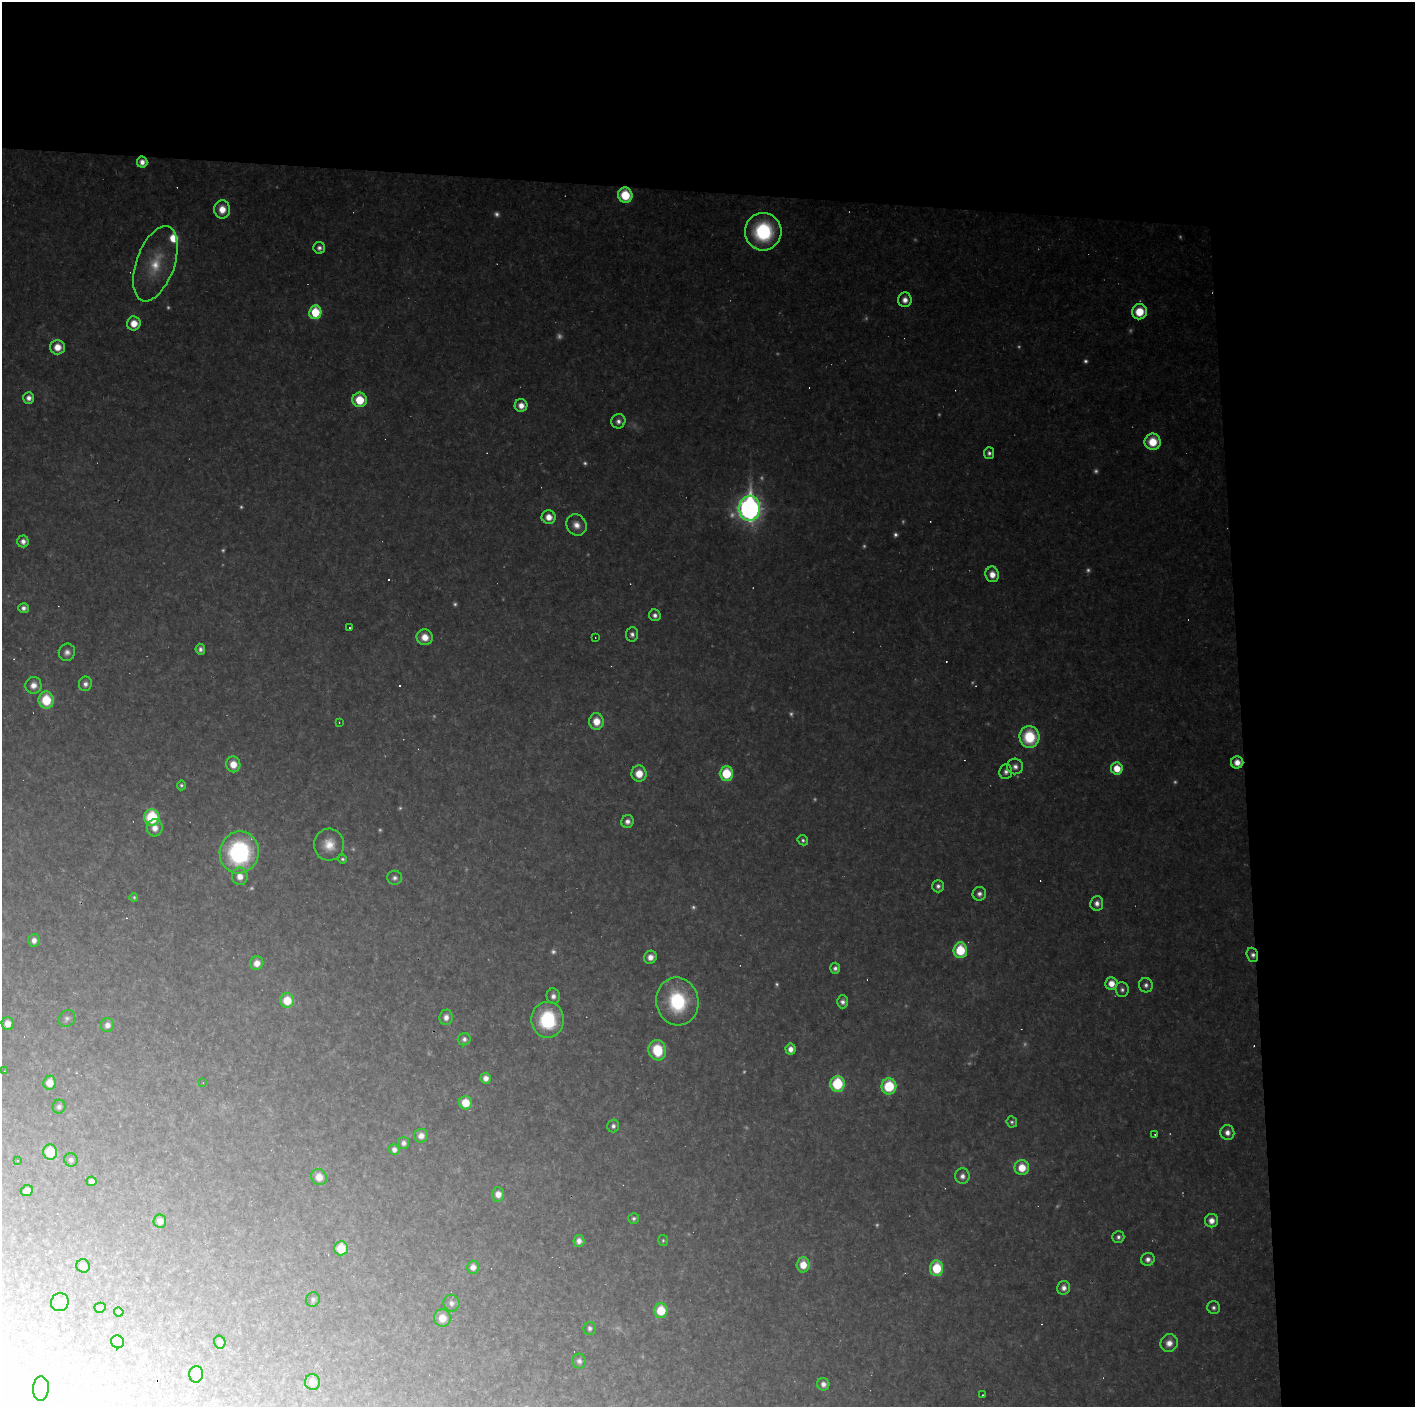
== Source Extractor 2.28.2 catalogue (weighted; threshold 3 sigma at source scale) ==
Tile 3 of 3 x 3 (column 3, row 1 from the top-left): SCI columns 2827-4239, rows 2810-4214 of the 4239 x 4214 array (HDU 1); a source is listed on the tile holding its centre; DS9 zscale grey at full resolution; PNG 1417 x 1409 px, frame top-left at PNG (2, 2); each listed source drawn as its Kron ellipse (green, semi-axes under 4 px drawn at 4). Shown black and unused: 24% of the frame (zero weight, under 2 of 3 exposures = <1% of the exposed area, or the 3 px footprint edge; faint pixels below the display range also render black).
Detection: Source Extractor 2.28.2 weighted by HDU 2 'WHT'; one run over the whole footprint, this tile lists its part. Background 0.162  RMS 0.013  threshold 0.0573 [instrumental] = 3 sigma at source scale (4.5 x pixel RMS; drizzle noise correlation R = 1.50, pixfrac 1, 0.05/0.05 arcsec/px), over >= 5 px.
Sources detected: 207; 52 too faint to see at this stretch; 21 cosmic-ray / hot-pixel residue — neither listed nor drawn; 1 inside a brighter listed object's ellipse — not listed separately; the other 133 listed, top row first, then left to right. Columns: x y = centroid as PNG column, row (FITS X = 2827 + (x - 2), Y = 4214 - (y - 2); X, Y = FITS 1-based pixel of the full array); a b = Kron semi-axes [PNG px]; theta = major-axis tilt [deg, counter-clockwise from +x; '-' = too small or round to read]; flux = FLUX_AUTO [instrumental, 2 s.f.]
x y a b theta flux
142 162 5 5 - 11
625 195 7 7 - 63
222 209 9 8 - 23
763 232 19 18 - 140
319 248 6 5 - 6.6
155 264 39 19 70 61
905 300 7 7 - 11
315 312 7 6 - 81
1139 312 7 7 - 42
134 323 7 7 - 25
57 347 7 7 - 23
29 398 6 5 - 9.5
360 400 7 7 - 53
521 405 6 6 - 15
618 421 7 7 - 7.6
1153 442 8 8 - 43
989 453 6 5 - 5.1
749 508 12 10 86 1000
549 517 7 7 - 18
576 525 11 9 -54 15
23 541 6 5 - 10
992 574 8 7 - 18
24 608 5 5 - 6.4
655 615 6 5 - 6.5
349 628 3 3 - 2
632 634 7 6 - 6.1
425 637 8 8 - 22
595 637 2 2 - 1
200 649 5 5 - 5.9
67 652 9 8 - 8.3
85 684 7 6 - 7.5
33 685 8 8 - 14
46 700 8 7 - 60
596 721 8 7 - 28
339 722 3 3 - 1.3
1029 737 11 10 - 88
1237 762 6 6 - 16
233 764 8 7 - 24
1015 766 8 8 - 8.3
1117 768 6 5 - 32
1006 772 7 6 - 6.1
726 773 7 6 - 69
639 774 8 7 - 28
181 785 5 4 - 3.6
152 817 8 7 - 110
627 821 6 6 - 8
155 828 8 8 - 16
803 840 5 4 - 3.5
329 845 16 15 - 27
239 852 21 19 75 210
342 859 4 4 - 3
240 876 9 8 - 17
395 878 7 7 - 5.3
938 886 6 5 - 5.7
979 894 7 6 - 7.6
134 897 4 4 - 2.3
1097 903 7 6 - 9.2
34 940 6 5 - 8.5
960 950 8 7 - 73
1252 955 7 5 -71 6.7
650 957 7 6 - 13
257 963 7 6 - 14
835 968 5 5 - 5.5
1111 983 6 6 - 19
1146 985 7 7 - 6
1122 990 7 6 - 5.2
553 996 8 6 -80 7.8
287 1000 7 7 - 41
677 1001 24 21 -80 120
843 1002 6 5 - 7.3
446 1017 8 6 86 10
67 1018 9 7 49 5
548 1020 18 16 89 110
8 1023 6 6 - 15
107 1025 7 6 - 9.5
464 1039 6 6 - 5.9
791 1049 5 5 - 11
657 1050 10 8 -74 63
4 1071 3 2 - 0.69
486 1078 5 5 - 11
50 1083 7 6 - 21
203 1083 3 2 - 0.78
837 1084 8 7 - 100
889 1086 8 7 - 81
465 1103 6 6 - 34
59 1107 7 6 - 4.6
1012 1122 6 5 - 3.5
613 1126 6 6 - 5.5
1227 1132 7 7 - 11
1155 1134 2 2 - 1
421 1136 7 6 - 11
403 1143 6 5 - 6.3
394 1149 5 5 - 7.6
50 1152 7 7 - 45
71 1160 7 6 - 4.9
17 1161 2 2 - 0.78
1022 1168 7 7 - 32
962 1176 8 7 - 8.7
319 1177 8 7 - 19
92 1181 5 4 - 7.9
27 1191 6 5 - 11
498 1194 7 6 - 14
634 1219 5 5 - 3.7
160 1221 6 6 - 11
1211 1221 6 6 - 14
1118 1237 6 5 - 5.4
663 1240 5 5 - 2.4
579 1241 6 5 - 8.9
341 1248 7 6 - 43
1148 1259 7 6 - 7.9
803 1265 7 6 - 25
83 1266 7 6 - 13
473 1267 6 6 - 10
937 1268 8 6 89 66
1064 1288 7 6 - 9.6
313 1299 7 6 - 4.3
60 1302 9 9 - 13
451 1303 8 8 - 7.5
100 1308 5 5 - 3.2
1214 1308 6 6 - 4.9
661 1311 7 7 - 50
119 1312 5 4 - 2.7
442 1318 8 8 - 22
590 1328 6 6 - 5.3
118 1342 7 6 - 12
220 1342 6 5 - 5.8
1169 1343 9 8 - 16
579 1361 7 7 - 6.2
196 1374 8 7 - 32
312 1382 8 7 - 20
823 1384 6 6 - 8.3
41 1388 12 8 87 5.7
983 1395 2 2 - 1
Overlapping masked pixels (flux is a lower limit): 2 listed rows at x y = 625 195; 1252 955